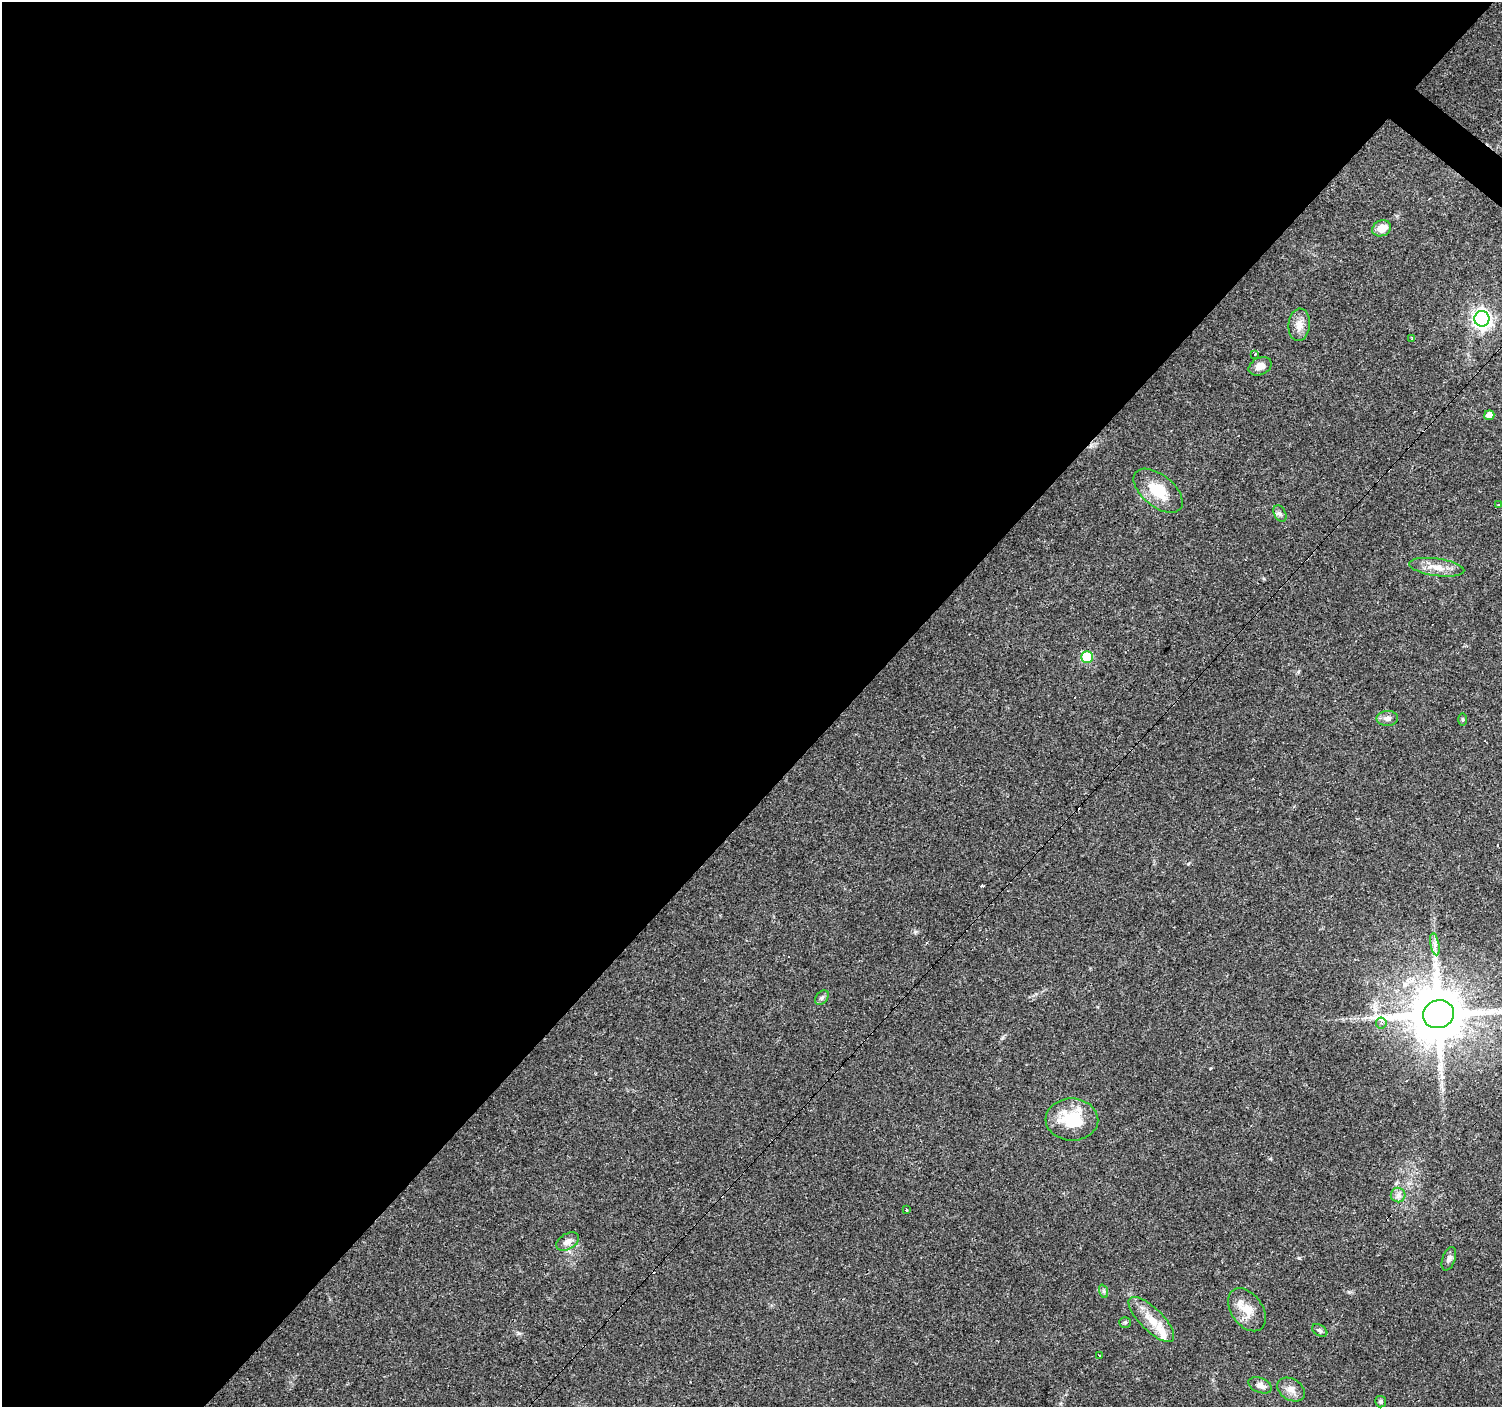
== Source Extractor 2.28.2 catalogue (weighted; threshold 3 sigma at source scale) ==
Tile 5 of 4 x 4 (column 1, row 2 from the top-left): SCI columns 1-1500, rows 2979-4383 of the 6002 x 6022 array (HDU 1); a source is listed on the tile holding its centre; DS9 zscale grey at full resolution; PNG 1504 x 1409 px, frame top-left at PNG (2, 2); each listed source drawn as its Kron ellipse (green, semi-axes under 4 px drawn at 4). Shown black and unused: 57% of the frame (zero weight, under 3 of 4 exposures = <1% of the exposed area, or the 3 px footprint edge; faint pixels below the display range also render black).
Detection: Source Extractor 2.28.2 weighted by HDU 2 'WHT'; one run over the whole footprint, this tile lists its part. Background 0.0579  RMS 0.004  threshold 0.0179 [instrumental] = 3 sigma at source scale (4.5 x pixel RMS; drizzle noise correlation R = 1.50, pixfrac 1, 0.0396/0.0396 arcsec/px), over >= 5 px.
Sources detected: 38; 5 cosmic-ray / hot-pixel residue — neither listed nor drawn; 1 inside a brighter listed object's ellipse — not listed separately; the other 32 listed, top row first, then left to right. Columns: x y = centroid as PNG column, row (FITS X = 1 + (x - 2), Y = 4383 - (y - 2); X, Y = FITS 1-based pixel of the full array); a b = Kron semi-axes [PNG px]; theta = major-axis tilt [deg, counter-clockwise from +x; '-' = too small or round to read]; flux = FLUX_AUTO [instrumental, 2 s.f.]
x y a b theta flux
1382 228 10 8 24 4.7
1482 319 8 7 - 160
1299 325 16 11 85 3.9
1412 339 4 3 - 0.42
1255 354 3 3 - 1.1
1260 366 12 8 25 3.2
1489 415 5 5 - 2.9
1158 491 29 16 -39 12
1499 505 2 2 - 0.45
1280 513 9 5 -63 1.1
1437 567 28 8 -8 5.4
1087 657 6 5 - 21
1387 718 11 7 1 1.9
1463 720 6 3 90 0.44
1435 944 11 3 -79 1.3
822 998 8 5 49 0.96
1438 1014 15 14 - 3000
1381 1023 5 5 - 0.91
1072 1120 26 21 -2 18
1398 1195 7 7 - 1.5
906 1210 3 3 - 2.7
568 1241 12 7 30 2.5
1449 1259 12 6 70 1.4
1103 1291 7 4 -71 0.75
1247 1310 24 15 -55 7
1151 1319 30 11 -45 7.8
1125 1322 6 5 - 0.61
1320 1330 8 5 -32 1
1099 1356 3 3 - 0.68
1260 1385 12 7 -21 2.3
1291 1389 15 10 -31 3.1
1381 1402 6 5 - 0.81
Overlapping masked pixels (flux is a lower limit): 1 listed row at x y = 1438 1014
Isophote crosses this tile's border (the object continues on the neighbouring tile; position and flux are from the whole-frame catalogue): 1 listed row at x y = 1438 1014
Unlisted compact peaks at least as high as the median listed source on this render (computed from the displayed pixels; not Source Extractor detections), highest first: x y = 1299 1258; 915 932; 1188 864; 519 1333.